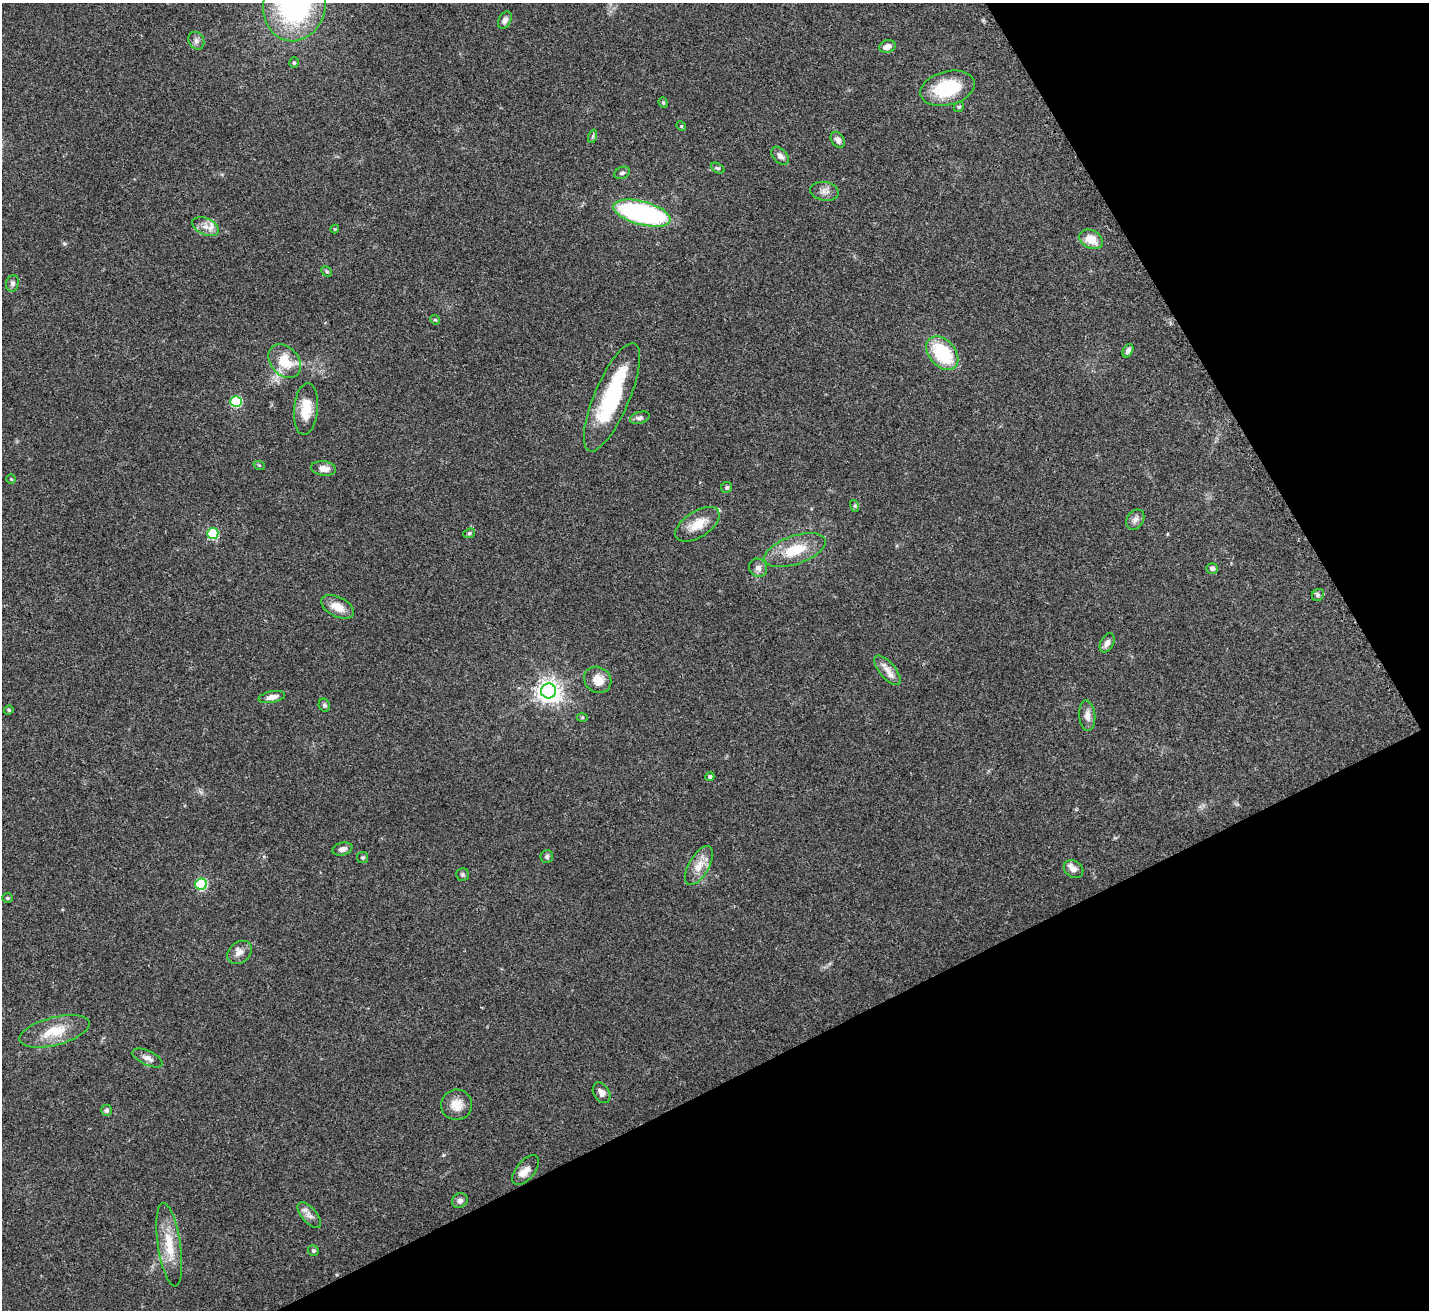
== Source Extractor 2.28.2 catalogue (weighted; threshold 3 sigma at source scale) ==
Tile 12 of 4 x 4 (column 4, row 3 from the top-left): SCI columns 4328-5754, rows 1532-2839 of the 5797 x 5807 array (HDU 1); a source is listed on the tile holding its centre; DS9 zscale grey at full resolution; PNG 1431 x 1312 px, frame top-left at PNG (2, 3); each listed source drawn as its Kron ellipse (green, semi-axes under 4 px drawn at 4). Shown black and unused: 27% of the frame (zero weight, under 3 of 4 exposures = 5% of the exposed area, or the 3 px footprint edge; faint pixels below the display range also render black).
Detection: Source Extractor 2.28.2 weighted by HDU 2 'WHT'; one run over the whole footprint, this tile lists its part. Background 0.0412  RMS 0.0047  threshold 0.0213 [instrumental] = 3 sigma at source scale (4.5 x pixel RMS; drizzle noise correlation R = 1.50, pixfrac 1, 0.05/0.05 arcsec/px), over >= 5 px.
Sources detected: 75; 1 inside a brighter object's white glare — neither listed nor drawn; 2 inside a brighter listed object's ellipse — not listed separately; the other 72 listed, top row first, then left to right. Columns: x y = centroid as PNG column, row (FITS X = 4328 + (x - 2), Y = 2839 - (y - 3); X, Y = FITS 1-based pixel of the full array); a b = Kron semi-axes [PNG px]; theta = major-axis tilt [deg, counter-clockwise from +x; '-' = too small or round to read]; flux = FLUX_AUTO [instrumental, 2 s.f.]
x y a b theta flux
295 4 37 31 77 92
505 20 9 6 61 1.7
196 41 9 7 -58 1.7
887 46 8 6 17 2.9
294 63 5 4 - 0.75
947 88 28 17 14 24
663 103 5 4 - 0.63
959 107 5 4 - 0.72
681 126 5 4 - 0.51
593 136 7 4 71 0.85
838 140 9 6 -53 2
780 156 10 7 -46 2.1
718 168 7 4 -26 0.74
622 173 8 5 25 1.2
825 191 14 9 -8 2.8
642 213 29 11 -15 88
206 227 14 8 -25 3.6
335 229 4 4 - 0.49
1091 239 12 9 -28 7.3
327 271 6 4 -45 0.54
12 283 8 6 77 1.4
435 320 5 4 - 0.58
1128 351 7 5 60 1.6
942 353 19 13 -49 30
285 361 19 14 -49 12
612 397 58 17 67 43
236 401 5 5 - 36
306 409 26 12 85 10
640 418 10 6 17 1.5
259 465 6 3 -18 0.49
324 468 12 7 -7 3.6
11 479 5 5 - 0.54
727 487 6 5 - 0.84
855 506 6 4 -72 0.64
1135 520 11 8 55 2.1
697 524 25 13 33 8.7
213 533 5 5 - 28
469 533 6 4 22 0.72
795 550 32 14 19 15
758 568 9 8 - 2.3
1212 568 6 5 - 1.5
1318 595 6 5 - 0.9
338 607 17 10 -26 6.2
1107 643 10 6 63 2.2
887 670 18 8 -50 4.1
598 680 14 12 -39 6
549 691 7 7 - 360
272 697 13 5 11 2.8
324 705 7 5 -65 0.91
9 710 5 4 - 0.63
1087 716 15 8 -85 3.2
582 717 5 3 - 0.49
710 777 4 4 - 1.3
342 849 10 6 13 2.1
362 857 5 5 - 0.81
547 857 6 6 - 1
699 866 22 10 60 6.1
1073 869 10 8 -31 2.4
462 874 6 6 - 0.97
201 884 6 5 - 41
7 898 5 5 - 0.63
239 952 13 10 40 3.3
54 1031 36 14 15 13
147 1058 16 7 -25 2.7
602 1093 11 8 -58 2.6
457 1105 15 15 - 6
106 1110 5 5 - 0.97
526 1170 18 9 51 3.9
460 1201 8 7 - 1.8
309 1215 15 7 -49 2.8
169 1245 42 11 -81 13
313 1251 5 5 - 0.94
Isophote crosses this tile's border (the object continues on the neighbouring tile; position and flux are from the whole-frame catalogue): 1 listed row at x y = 295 4